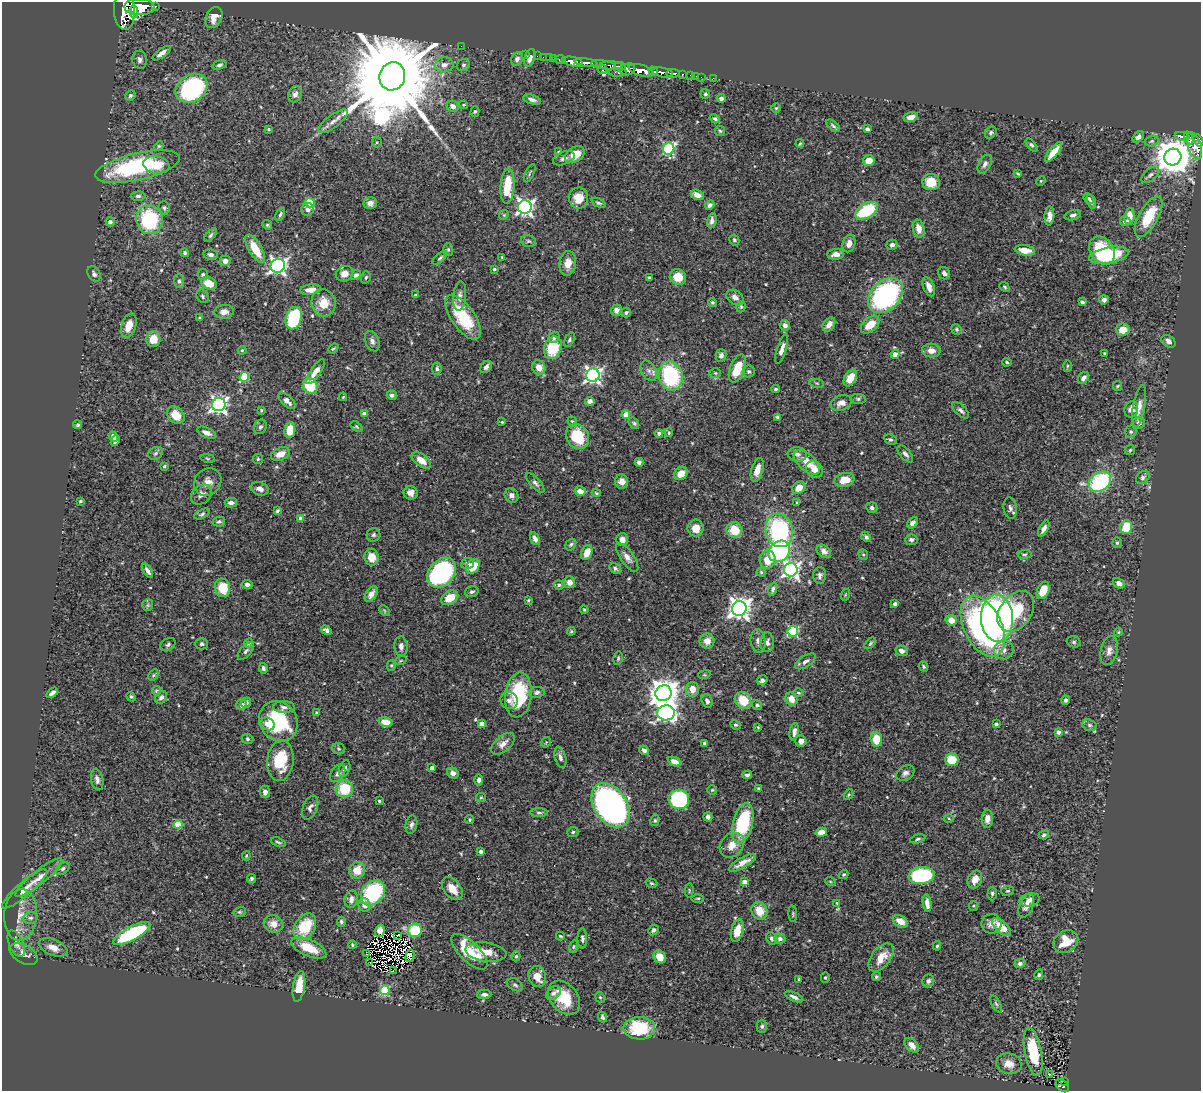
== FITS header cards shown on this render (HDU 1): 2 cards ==
NAXIS1  =                 1199
NAXIS2  =                 1089

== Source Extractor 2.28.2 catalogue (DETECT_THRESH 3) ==
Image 1199 x 1089 px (HDU 1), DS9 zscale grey, 1 PNG px = 1 image px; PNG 1203 x 1093 px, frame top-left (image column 1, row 1089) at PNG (2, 2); each listed source drawn as its Kron ellipse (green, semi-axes under 4 px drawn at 4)
Background 0.49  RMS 0.021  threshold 0.0621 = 3 sigma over >= 5 px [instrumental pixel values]
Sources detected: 560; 4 with non-positive FLUX_AUTO (blend fragments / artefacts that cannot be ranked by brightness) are neither listed nor drawn; of the other 556, the 500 brightest by FLUX_AUTO listed and drawn (56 fainter detections omitted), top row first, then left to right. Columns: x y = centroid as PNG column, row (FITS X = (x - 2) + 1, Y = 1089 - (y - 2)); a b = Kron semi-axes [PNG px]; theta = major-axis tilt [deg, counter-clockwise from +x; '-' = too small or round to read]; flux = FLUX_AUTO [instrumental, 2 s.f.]
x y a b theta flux
155 6 3 3 - 70
139 7 15 8 -2 2900
124 10 20 10 -87 3300
134 12 6 3 -87 630
214 17 11 8 63 13
461 46 2 2 - 28
161 53 11 4 37 7.9
525 54 2 2 - 6.6
537 56 2 2 - 5.1
543 57 2 2 - 7.1
550 57 3 2 - 16
530 58 9 5 72 8.2
517 59 7 5 63 4.7
554 59 3 3 - 25
140 60 9 7 -79 5.3
560 60 5 2 - 37
573 62 10 4 -11 1000
586 63 11 3 -7 900
220 65 7 4 18 3.2
444 65 9 7 14 8.9
463 65 7 6 - 3.2
603 65 12 4 -8 230
611 66 11 4 -2 310
620 66 5 3 - 310
602 69 5 3 - 79
628 69 7 6 - 550
641 70 13 5 -16 2100
653 71 5 3 - 230
618 72 9 3 1 70
663 72 10 4 -11 550
673 73 7 3 -5 150
682 74 3 3 - 58
691 75 4 3 - 33
392 76 14 13 - 40000
696 76 2 2 - 4.2
701 77 2 2 - 7.6
713 78 2 2 - 4.7
192 88 17 13 34 200
295 94 8 6 63 6.8
705 94 5 4 - 2
130 95 5 4 - 2.7
721 98 4 3 - 4.6
532 99 9 4 -17 5.4
464 105 4 3 - 1.6
453 106 6 5 - 8.1
776 108 5 4 - 1.7
475 111 5 4 - 1.8
911 117 7 5 13 7.4
715 119 5 4 - 2.8
333 121 18 6 36 10
833 126 8 4 -38 2.6
269 129 3 3 - 1.5
867 129 4 4 - 4.2
720 131 5 5 - 2.1
991 132 6 5 - 3.2
1182 136 7 3 -11 140
1138 137 7 4 43 7.1
1189 138 7 3 -72 140
1198 140 7 4 -63 440
1152 141 7 5 17 2.8
377 142 5 5 - 1.6
800 144 4 3 - 1.6
1031 145 8 4 -51 2.7
159 146 5 4 - 1.7
1194 146 14 7 -72 420
668 149 6 5 - 170
559 152 4 4 - 1.5
1053 152 12 4 51 19
575 155 11 7 32 23
1173 157 8 8 - 3700
564 158 11 6 22 5.7
869 161 6 5 - 16
985 164 10 6 59 5.1
156 165 13 8 -10 20
137 167 43 13 13 160
530 173 10 3 64 2.2
1018 174 4 3 - 1.9
1150 175 10 6 41 4.6
1041 181 5 4 - 1.4
931 182 9 8 - 27
507 186 18 7 86 43
697 195 7 4 -26 11
138 196 7 4 1 3.4
579 198 10 9 - 23
1089 199 6 4 -48 2.4
1091 202 7 4 -71 2.4
310 203 5 4 - 69
370 203 6 6 - 7.3
599 203 8 4 -24 2.8
710 205 5 4 - 5.2
525 207 7 7 - 470
164 208 6 5 - 2.9
308 209 6 6 - 6.6
867 211 12 7 30 80
280 214 7 3 64 2.6
504 215 5 4 - 1.7
1073 215 8 5 13 4
1049 216 9 5 87 9.7
1129 216 8 5 82 16
1149 217 22 9 61 50
149 220 14 13 - 110
712 221 8 4 80 5.2
1125 221 5 5 - 5.8
110 222 4 4 - 5.1
267 225 5 4 - 1.7
919 229 9 6 -78 12
210 235 8 4 49 2.7
734 240 5 4 - 2.8
528 241 8 5 -14 3.1
849 243 9 6 76 9.3
892 245 5 5 - 4.2
255 249 16 6 -59 35
448 249 6 5 - 2.3
1025 250 10 5 -9 17
1102 251 15 11 -55 72
185 253 4 4 - 2.6
836 254 8 5 6 10
211 255 7 5 -12 4.2
1109 255 20 8 10 120
502 257 4 3 - 1.6
440 258 9 4 40 2.9
225 261 5 5 - 8.3
568 263 12 8 81 14
278 266 7 7 - 490
494 269 3 3 - 1.9
944 273 6 5 - 4.1
94 274 8 6 -58 4.4
203 274 5 5 - 3
344 274 9 7 25 11
356 275 5 4 - 4.1
366 277 6 5 - 2.4
678 277 8 7 - 25
649 278 3 3 - 2.3
179 281 7 5 -89 3.2
209 283 8 6 -27 25
929 287 10 5 -68 11
1004 287 5 4 - 1.8
310 290 10 5 8 11
415 295 3 3 - 2.1
202 296 7 5 -58 2.5
460 296 14 6 84 7.5
885 296 20 14 45 270
735 297 9 7 -33 8.2
1104 300 5 4 - 5
712 302 4 4 - 2.2
1082 302 4 4 - 5.2
324 303 13 12 - 26
741 307 6 4 70 2
616 310 6 5 - 6.7
224 312 9 7 5 8.1
626 313 5 4 - 2.6
463 317 26 11 -55 69
199 318 4 3 - 1.4
294 318 11 8 73 87
785 325 5 5 - 7
829 325 8 5 55 8.6
870 325 11 7 40 24
129 326 13 7 71 19
956 329 5 5 - 2.3
1123 330 7 6 - 16
554 337 6 5 - 4
153 339 8 7 - 21
569 340 8 4 64 2.7
372 341 11 6 -68 6
1168 341 8 5 -37 5.1
333 348 6 3 40 1.8
553 348 11 8 69 58
782 349 15 4 72 7.3
242 350 4 4 - 1.5
931 351 9 7 -4 9.4
1104 353 3 3 - 1.4
895 354 4 4 - 16
721 355 6 5 - 4.6
1007 362 5 3 - 1.9
1067 366 5 3 - 1.5
486 367 7 5 52 4.6
539 368 7 6 - 14
738 368 15 7 69 38
437 369 6 5 - 3.5
649 371 11 7 -60 6.7
315 372 15 5 55 15
749 372 6 6 - 3.3
715 373 5 4 - 2.1
593 375 7 6 - 470
671 376 15 12 -70 130
244 377 5 4 - 70
850 378 9 6 60 21
1083 378 6 5 - 7
817 383 7 3 -8 1.8
310 386 8 7 - 59
1117 386 5 4 - 1.5
776 389 4 3 - 1.9
392 395 5 4 - 3.5
343 397 4 3 - 1.4
858 399 7 5 0 2.7
287 401 11 5 -43 8.7
590 401 5 4 - 7.5
841 403 11 7 20 8.4
219 404 7 6 - 550
1139 407 22 6 79 11
1131 409 8 6 75 10
261 410 4 3 - 2.2
961 410 10 5 -44 4.5
364 413 4 4 - 6.5
176 415 10 7 -43 24
626 415 4 4 - 19
777 417 4 3 - 3.2
572 421 5 5 - 2
502 422 4 3 - 1.5
634 423 6 4 -55 2.4
1139 423 6 6 - 5.5
78 425 4 4 - 2.5
260 427 7 6 - 3.7
357 427 7 4 -38 2
290 430 8 5 81 24
1131 432 6 5 - 2.6
207 433 10 5 -24 6.8
659 433 4 3 - 3.5
669 433 4 3 - 1.7
113 436 5 4 - 7.2
577 436 13 11 -59 51
890 440 6 5 - 2.7
115 441 5 4 - 5.7
1130 450 5 5 - 2.1
156 453 7 6 - 3.3
280 454 10 6 22 16
797 454 9 7 -6 5.9
905 454 10 5 -49 4.6
208 458 7 3 -9 1.7
258 459 5 5 - 2
421 460 11 6 -37 15
639 462 4 4 - 4.1
807 462 16 8 -41 23
164 466 4 3 - 1.8
757 470 12 6 74 14
814 470 9 7 -48 14
681 473 7 6 - 14
1143 478 7 6 - 3.7
845 480 10 6 13 27
622 481 7 6 - 8.8
208 482 15 13 46 13
1100 482 12 9 37 130
535 483 12 5 -47 4.7
799 488 7 5 36 16
260 489 9 6 -17 6.7
580 491 6 4 -12 9.8
411 493 7 6 - 8
596 493 4 3 - 1.5
201 494 11 9 38 8.3
511 495 7 6 - 6
80 501 4 3 - 1.6
231 503 6 4 2 6
797 503 3 3 - 1.7
872 508 5 5 - 3.7
1010 508 11 6 -82 5.2
277 511 4 3 - 2.2
202 514 8 4 24 2.5
301 518 4 4 - 12
219 522 6 5 - 2.8
912 523 6 4 47 5.8
1126 527 7 5 73 40
696 528 8 8 - 16
1044 529 9 4 62 6.5
734 530 8 7 - 27
779 530 17 13 -79 160
374 535 7 7 - 3.4
866 537 6 4 -47 3.3
535 539 7 4 -61 6
622 540 6 6 - 8.3
911 540 6 5 - 4.4
1117 543 5 4 - 2.1
571 544 6 5 - 2.7
779 551 11 10 - 160
824 551 8 6 -35 7
587 553 7 5 66 17
1024 554 7 4 6 2.4
863 555 5 4 - 1.9
372 557 8 7 - 14
627 557 17 6 -55 9.2
768 560 9 8 - 24
468 563 6 5 - 4.3
473 566 8 6 48 32
615 568 6 5 - 3.1
791 570 7 7 - 440
147 571 8 3 -57 5.4
761 572 4 4 - 1.9
442 573 17 12 48 260
820 575 8 6 88 4.9
569 582 6 5 - 11
1119 583 6 5 - 8.5
247 584 5 4 - 4.8
559 585 5 4 - 3.8
222 588 9 7 -78 33
773 589 7 4 75 3.2
1043 590 9 6 66 27
472 592 7 5 17 3.5
371 594 9 5 58 7.7
845 595 6 3 72 1.4
450 598 9 6 33 25
528 600 3 3 - 1.5
895 604 4 4 - 3.9
148 605 6 5 - 2.5
739 608 7 7 - 1000
584 610 4 3 - 1.6
384 611 6 4 -46 1.6
1016 611 22 15 53 74
997 618 24 16 -87 570
951 620 6 5 - 14
983 626 33 19 -64 300
326 630 6 4 -35 4.3
571 631 4 4 - 1.6
793 631 5 5 - 130
1118 632 4 4 - 1.5
707 641 7 7 - 11
758 641 12 7 -83 7.9
767 642 10 7 84 7
1074 642 7 5 -15 2.9
249 643 5 4 - 1.8
870 643 7 4 46 2.4
202 644 6 5 - 3.5
168 645 8 6 32 3.8
401 646 10 6 -85 6
1004 650 10 9 - 8.8
246 651 10 5 49 3.6
902 651 6 5 - 7.2
1109 651 14 8 78 9.1
618 658 7 4 79 2.4
401 660 6 3 20 1.5
805 661 12 5 33 5.1
391 665 5 4 - 1.8
923 667 5 4 - 2.4
263 668 5 4 - 3.1
153 675 6 4 60 2.2
704 675 6 4 17 1.7
762 680 5 4 - 4.6
692 689 7 6 - 14
156 691 5 4 - 2.2
537 692 8 5 11 3.6
52 693 7 3 36 5.3
663 693 8 8 - 2000
798 693 5 4 - 1.8
518 695 22 13 83 86
131 697 5 4 - 2.1
161 697 7 5 47 4.3
791 699 7 5 -64 12
743 700 9 7 -54 30
1065 700 5 4 - 3.5
509 701 9 8 - 5.9
707 701 7 5 -66 4.5
246 703 5 4 - 2.7
242 705 5 5 - 6.4
757 705 5 4 - 2.5
284 707 10 6 -1 5
317 713 4 3 - 2.1
666 713 9 7 3 460
278 721 21 18 -55 100
386 722 7 4 -16 24
268 724 7 6 - 6.6
482 724 4 4 - 16
996 724 4 3 - 4.5
736 725 5 4 - 2.2
1089 725 7 5 -17 3.3
758 727 4 4 - 1.6
794 732 9 4 81 7.3
1058 732 4 4 - 6.1
247 739 6 5 - 2.4
876 739 7 6 - 25
801 741 6 5 - 7.4
546 742 5 3 - 1.4
704 743 4 3 - 3.3
503 744 14 7 42 11
338 749 6 5 - 2.4
644 750 5 4 - 6.2
560 757 11 5 -75 5.7
280 760 20 13 84 50
952 760 6 6 - 34
675 762 7 4 -24 9.9
432 768 4 3 - 6.4
345 769 8 5 71 4.6
338 773 10 6 56 5.5
453 773 6 5 - 7.2
905 773 9 7 34 5.5
747 775 5 3 - 3.1
97 780 11 6 -79 5.5
479 780 5 4 - 4.7
758 788 4 4 - 1.9
344 789 9 8 - 46
712 790 5 5 - 1.7
265 792 6 5 - 7.1
849 794 5 3 - 1.6
481 797 5 4 - 1.7
679 799 10 9 - 140
379 801 3 3 - 2
611 805 24 16 -57 860
310 808 12 7 67 6
539 813 9 3 0 2.3
708 817 5 4 - 4
949 818 5 3 - 1.4
987 819 9 5 86 8.1
470 820 4 4 - 1.8
655 820 6 4 77 2.1
743 823 20 10 76 110
178 824 4 4 - 47
411 825 9 5 77 4.8
573 832 6 5 - 2.4
821 832 6 4 14 11
1044 835 5 3 - 2.4
918 839 8 4 16 2.5
278 842 8 3 -20 2.4
732 845 13 11 46 16
480 852 4 3 - 3.7
246 856 4 4 - 1.5
742 863 15 5 30 12
63 869 8 5 40 3.1
357 870 8 8 - 23
844 874 5 4 - 2.2
921 876 13 8 6 170
39 878 29 7 39 16
252 878 4 4 - 2.7
975 879 9 7 64 12
830 881 5 3 - 1.4
744 882 4 4 - 14
651 883 6 4 -16 2.2
452 888 13 8 -52 19
25 889 29 7 40 15
689 890 7 3 86 1.4
1008 891 6 4 3 2
373 893 14 10 50 130
992 894 7 4 88 2.7
698 898 6 3 1 1.5
351 899 9 6 75 8.4
1030 900 10 6 10 7.4
837 903 4 3 - 1.8
927 903 9 4 -81 9.9
365 905 7 6 - 8.4
973 906 5 4 - 1.7
1026 906 13 6 67 8.7
759 911 9 7 -64 23
240 912 6 5 - 1.9
793 914 8 3 -86 1.7
21 915 26 16 85 27
30 918 7 5 12 3.5
900 921 8 5 -30 16
341 922 5 4 - 2.6
273 924 10 8 -16 13
992 924 10 9 - 9.2
305 927 14 10 58 56
1001 927 12 5 -42 23
415 930 7 6 - 60
653 930 6 4 44 3.5
380 931 6 5 - 7
737 931 11 6 75 22
132 934 21 7 28 120
398 935 2 2 - 2.3
560 936 4 3 - 1.8
582 938 10 4 -88 3.9
772 938 6 5 - 3.8
780 939 5 5 - 4.1
1066 942 13 10 33 32
16 944 14 7 -66 7.7
352 945 4 3 - 1.9
937 946 4 4 - 2.1
53 947 15 8 -23 13
573 947 6 4 74 2
309 948 19 8 -24 33
469 952 23 10 -45 55
486 952 20 9 -7 20
24 954 15 9 -30 10
367 954 3 2 - 2.1
410 956 6 4 78 3.2
516 956 5 4 - 2
660 957 7 5 -57 15
881 957 16 9 51 24
370 962 2 2 - 2
1020 963 5 4 - 4.3
393 971 3 2 - 1.5
1039 975 5 4 - 2.5
537 976 11 8 -75 20
825 977 5 4 - 2.1
876 977 4 4 - 2.9
799 979 3 3 - 1.6
928 981 6 6 - 3.9
515 985 8 6 -28 3.2
299 986 15 6 80 27
385 990 5 5 - 84
553 993 8 6 38 4.7
484 994 7 4 2 4.8
600 997 6 4 -66 2
794 997 10 4 -25 5.1
564 998 19 13 -50 44
996 1004 9 4 -63 3
602 1017 5 3 - 3.1
762 1026 6 5 - 2.9
639 1028 16 11 -1 76
912 1045 8 5 -46 10
1033 1052 24 8 -79 82
1009 1064 13 10 -14 16
1049 1074 4 2 - 4.1
1065 1081 3 2 - 16
1062 1086 7 5 -41 93
At the frame edge (FLAGS 8, measured only in part): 2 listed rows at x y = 124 10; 1198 140
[56 fainter detections neither listed nor drawn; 4 non-positive-flux detections neither listed nor drawn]